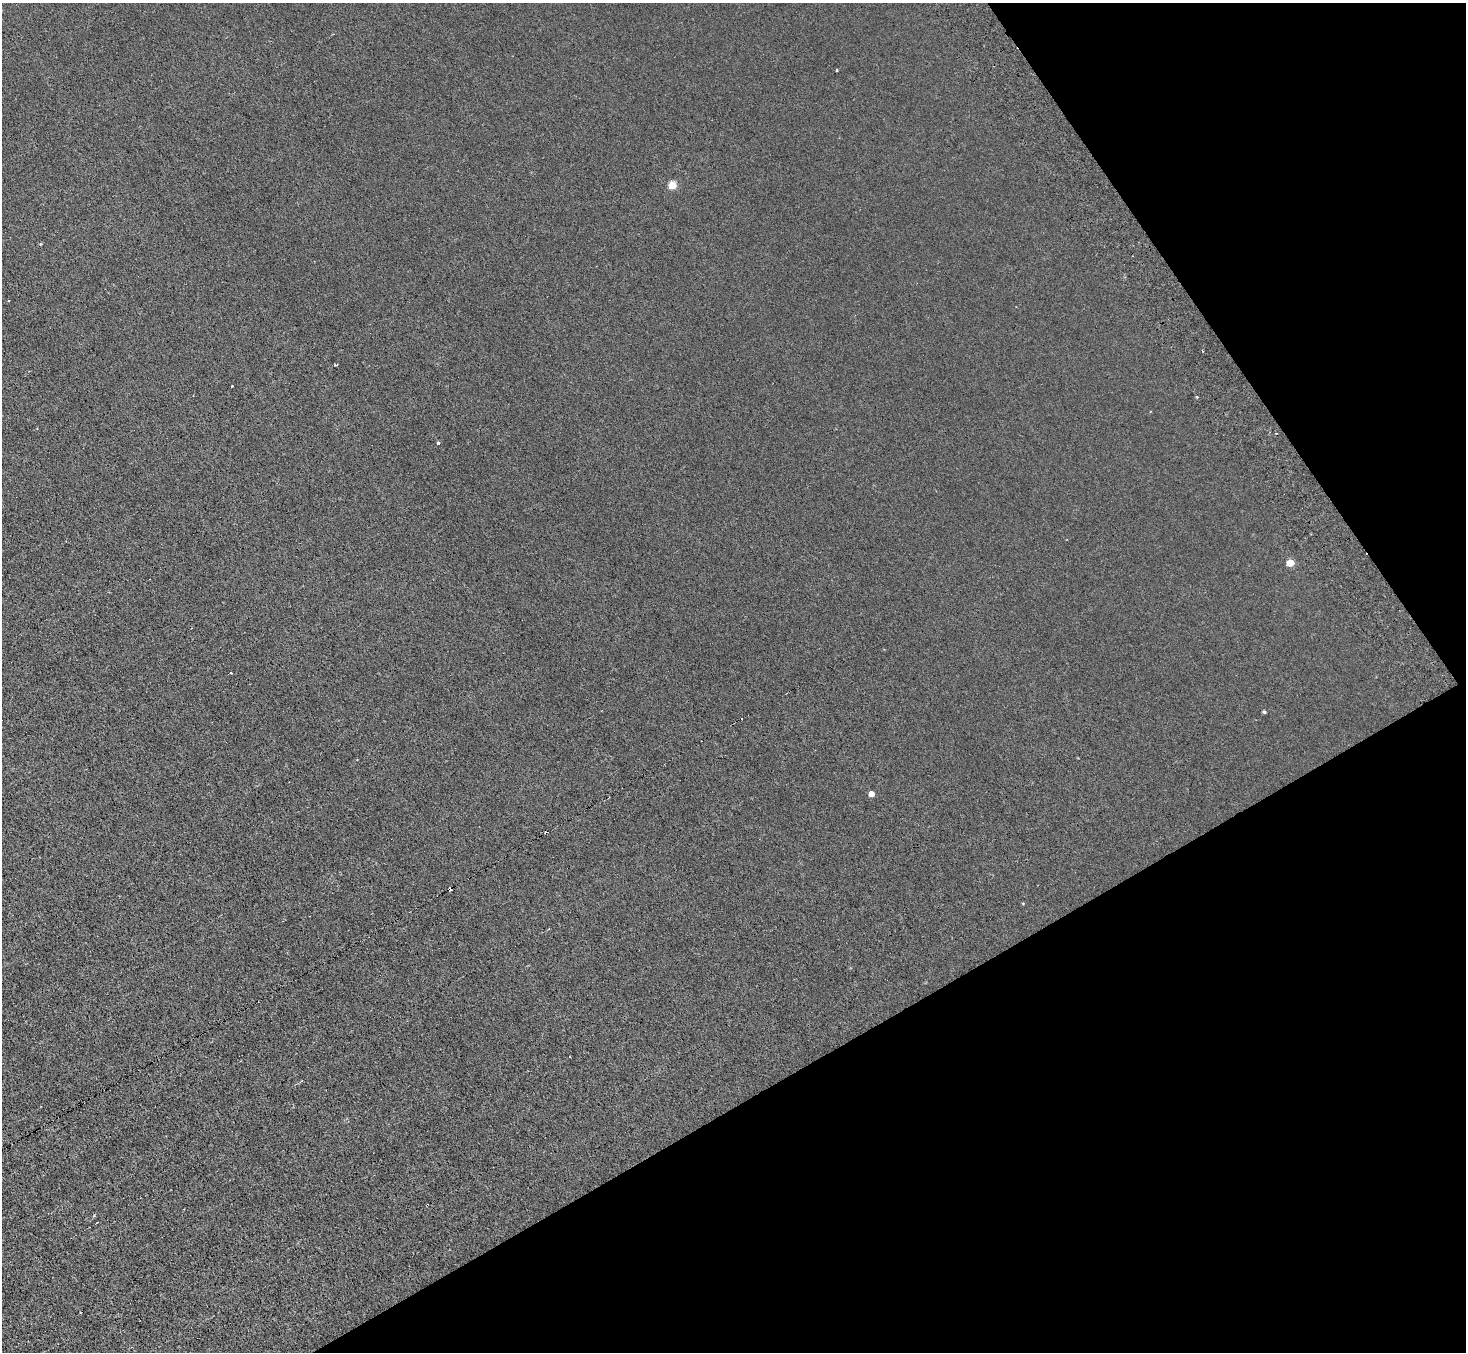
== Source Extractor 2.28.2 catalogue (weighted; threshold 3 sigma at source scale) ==
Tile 12 of 4 x 4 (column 4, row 3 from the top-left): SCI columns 4442-5905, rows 1677-3026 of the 5954 x 5912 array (HDU 1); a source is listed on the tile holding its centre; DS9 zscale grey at full resolution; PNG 1468 x 1354 px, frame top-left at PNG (2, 3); no overlay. Shown black and unused: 28% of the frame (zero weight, under 3 of 6 exposures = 3% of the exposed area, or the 3 px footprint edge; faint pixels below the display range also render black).
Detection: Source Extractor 2.28.2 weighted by HDU 2 'WHT'; one run over the whole footprint, this tile lists its part. Background 0.00442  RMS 0.0026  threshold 0.0107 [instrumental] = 3 sigma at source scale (4.09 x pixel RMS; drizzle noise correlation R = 1.36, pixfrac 0.8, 0.05/0.05 arcsec/px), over >= 5 px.
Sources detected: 11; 3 cosmic-ray / hot-pixel residue — not listed; the other 8 listed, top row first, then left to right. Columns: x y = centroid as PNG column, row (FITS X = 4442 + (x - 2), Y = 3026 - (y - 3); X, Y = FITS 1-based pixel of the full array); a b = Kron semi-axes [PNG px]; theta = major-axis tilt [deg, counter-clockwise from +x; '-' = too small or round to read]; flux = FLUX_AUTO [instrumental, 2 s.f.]
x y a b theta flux
836 70 3 2 - 0.25
672 185 5 5 - 6.5
335 365 6 2 -14 0.23
232 386 3 2 - 0.22
438 443 4 3 - 0.39
1290 563 5 5 - 5.4
1264 712 4 3 - 0.36
871 794 4 4 - 2.3